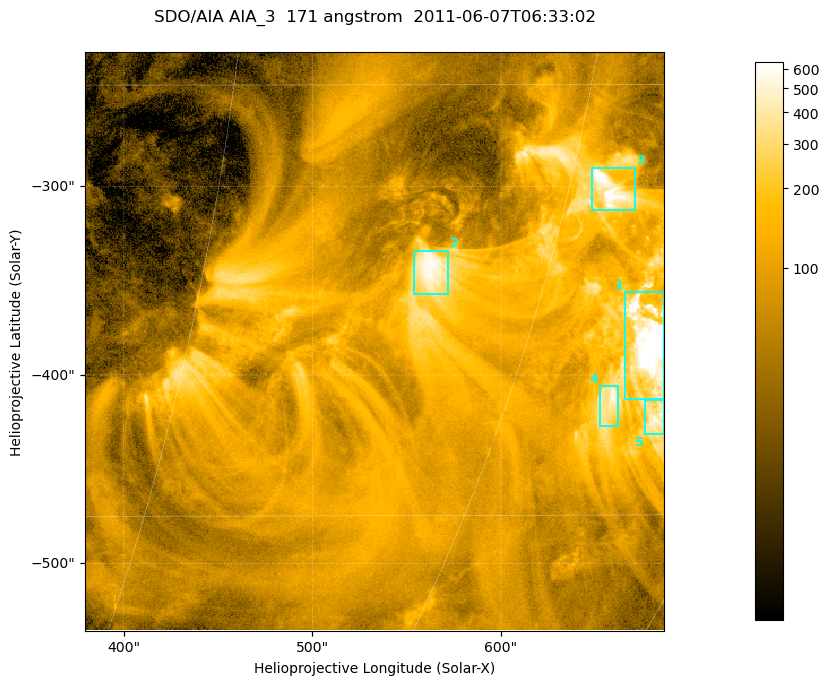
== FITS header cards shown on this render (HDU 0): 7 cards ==
TELESCOP= 'SDO/AIA '
INSTRUME= 'AIA_3   '
WAVELNTH=                  171
WAVEUNIT= 'angstrom'
DATE-OBS= '2011-06-07T06:33:02.77'
CTYPE1  = 'HPLN-TAN'
CTYPE2  = 'HPLT-TAN'

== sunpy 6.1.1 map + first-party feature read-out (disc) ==
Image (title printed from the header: SDO/AIA AIA_3  171 angstrom  2011-06-07T06:33:02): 512 x 512 px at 0.599 arcsec/px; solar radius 945 arcsec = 1577 px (partial field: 3.4% of the solar disc is inside the frame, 100% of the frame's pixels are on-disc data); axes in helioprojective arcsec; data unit not stated in the header (colour bar unlabelled)
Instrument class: DISC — disc imager (sunpy class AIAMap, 171 A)
Bright regions (active regions / flare kernels): reference = the on-disc median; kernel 5 px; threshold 5 sigma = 263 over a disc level ~80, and >= 1.15x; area >= 262 px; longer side >= 6 px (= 3.6 arcsec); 5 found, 5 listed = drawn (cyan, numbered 1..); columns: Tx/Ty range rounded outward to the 2 arcsec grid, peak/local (2 s.f.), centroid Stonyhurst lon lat
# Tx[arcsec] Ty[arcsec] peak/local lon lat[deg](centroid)
1 664..688 -414..-356 33 +51 -24
2 554..572 -358..-334 7.3 +40 -21
3 648..672 -314..-290 9.7 +47 -19
4 652..662 -428..-406 7.1 +50 -26
5 676..688 -432..-412 6.5 +54 -27